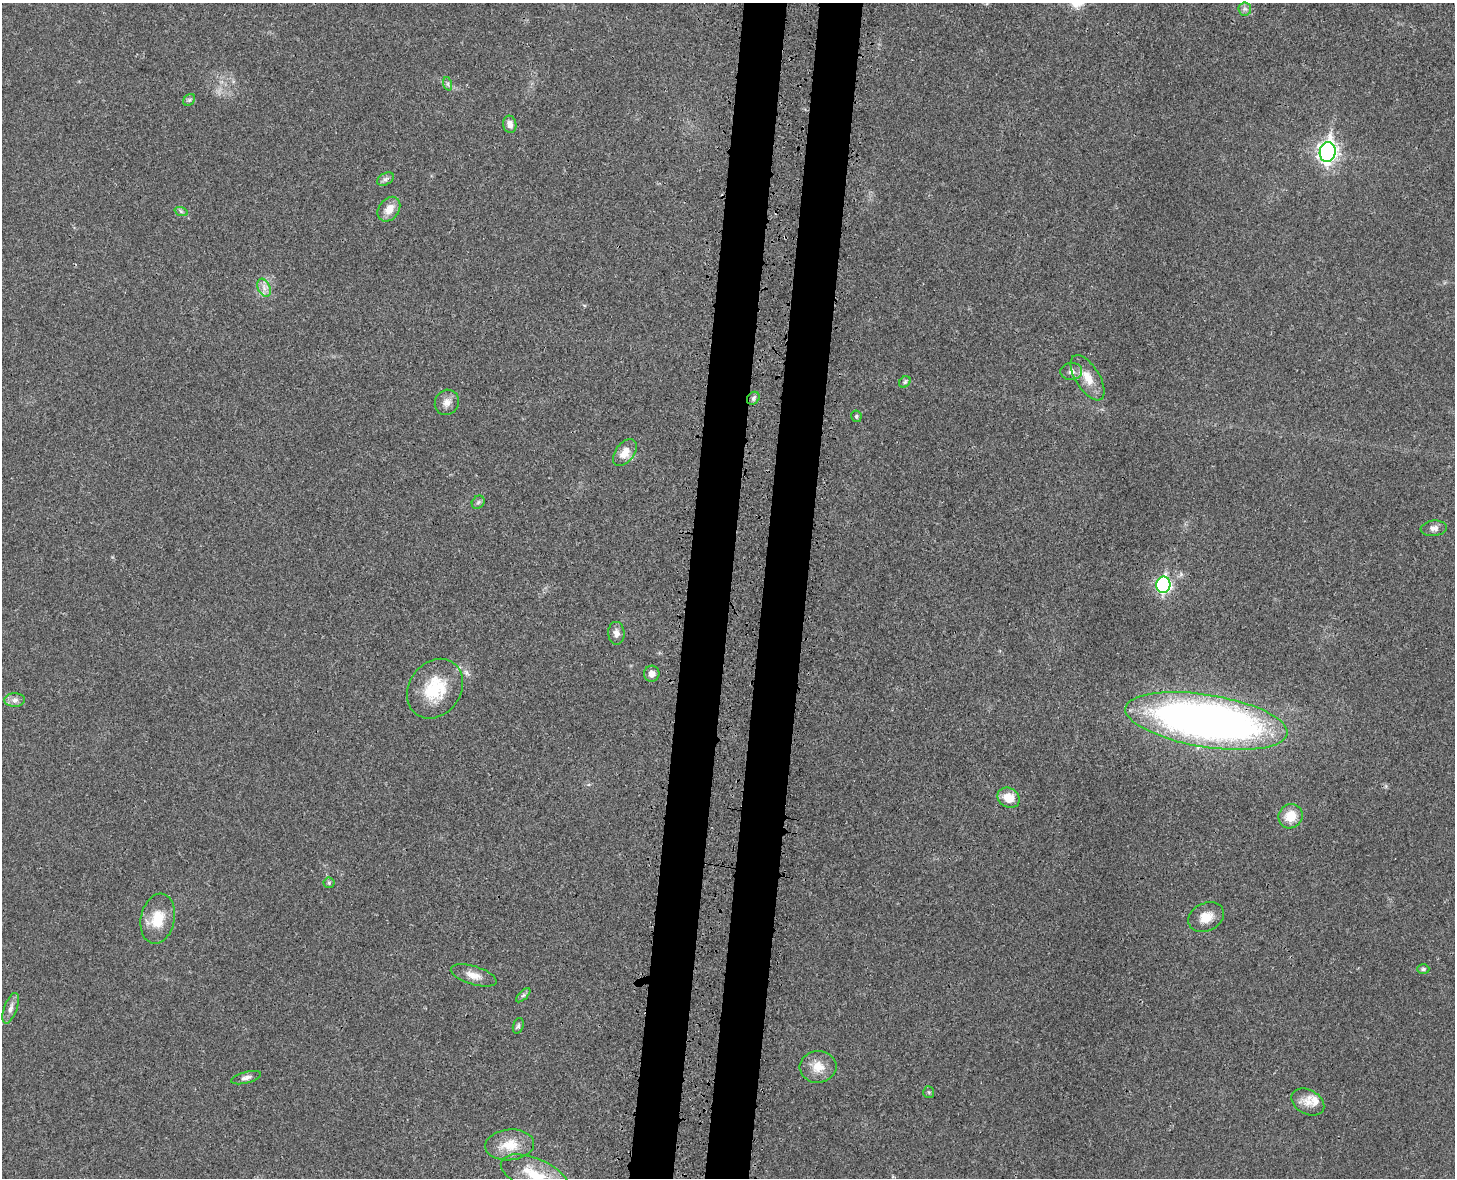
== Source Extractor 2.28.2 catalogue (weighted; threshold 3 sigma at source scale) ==
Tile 8 of 3 x 4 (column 2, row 3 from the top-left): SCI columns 1647-3099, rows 1262-2437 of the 4860 x 4873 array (HDU 1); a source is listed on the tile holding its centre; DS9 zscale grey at full resolution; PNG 1457 x 1180 px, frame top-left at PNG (2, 3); each listed source drawn as its Kron ellipse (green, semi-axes under 4 px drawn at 4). Shown black and unused: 6% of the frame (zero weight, under 3 of 4 exposures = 8% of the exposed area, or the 3 px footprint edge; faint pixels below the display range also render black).
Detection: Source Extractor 2.28.2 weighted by HDU 2 'WHT'; one run over the whole footprint, this tile lists its part. Background 0.0215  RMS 0.0034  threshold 0.0155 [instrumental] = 3 sigma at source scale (4.5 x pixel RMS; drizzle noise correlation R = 1.50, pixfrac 1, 0.05/0.05 arcsec/px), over >= 5 px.
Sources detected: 42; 2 inside a brighter listed object's ellipse — not listed separately; the other 40 listed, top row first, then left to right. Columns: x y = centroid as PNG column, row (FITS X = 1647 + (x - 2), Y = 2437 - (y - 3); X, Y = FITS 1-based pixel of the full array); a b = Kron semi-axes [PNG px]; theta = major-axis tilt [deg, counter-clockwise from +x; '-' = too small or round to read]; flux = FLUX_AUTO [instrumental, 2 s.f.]
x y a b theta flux
1245 9 6 6 - 1.1
448 84 7 4 -72 0.67
189 100 7 5 44 0.66
510 124 8 6 -80 2
1328 152 10 8 80 150
385 179 9 6 27 1.1
389 209 13 10 54 3.9
181 211 7 4 -19 0.6
264 288 9 6 -66 1.7
1071 371 11 8 5 1.8
1088 378 25 12 -58 5.6
905 382 6 5 - 0.61
753 398 7 5 47 0.72
447 402 13 12 - 2.4
856 416 6 5 - 0.61
625 452 15 9 53 4.2
478 502 7 5 46 0.73
1434 528 13 7 6 1.6
1163 585 8 7 - 59
616 633 11 8 -85 1.6
652 674 8 7 - 2.2
435 689 32 26 54 15
15 700 10 7 1 1.5
1206 721 82 26 -9 250
1009 798 11 9 -33 5.5
1291 816 12 11 - 5.9
329 883 5 5 - 0.51
1206 917 19 14 25 4.6
158 919 25 17 78 8.5
1423 969 6 5 - 0.63
474 975 24 9 -17 3.5
523 995 9 3 44 0.69
11 1008 16 6 70 1.8
518 1026 8 5 71 0.66
818 1067 18 16 5 5.2
246 1078 15 5 15 1.4
929 1092 6 5 - 0.53
1308 1102 17 12 -29 3.9
510 1145 24 15 5 7.1
535 1175 36 16 -23 11
Overlapping masked pixels (flux is a lower limit): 1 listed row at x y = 1206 721
Isophote crosses this tile's border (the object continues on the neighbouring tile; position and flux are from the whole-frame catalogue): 1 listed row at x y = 535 1175